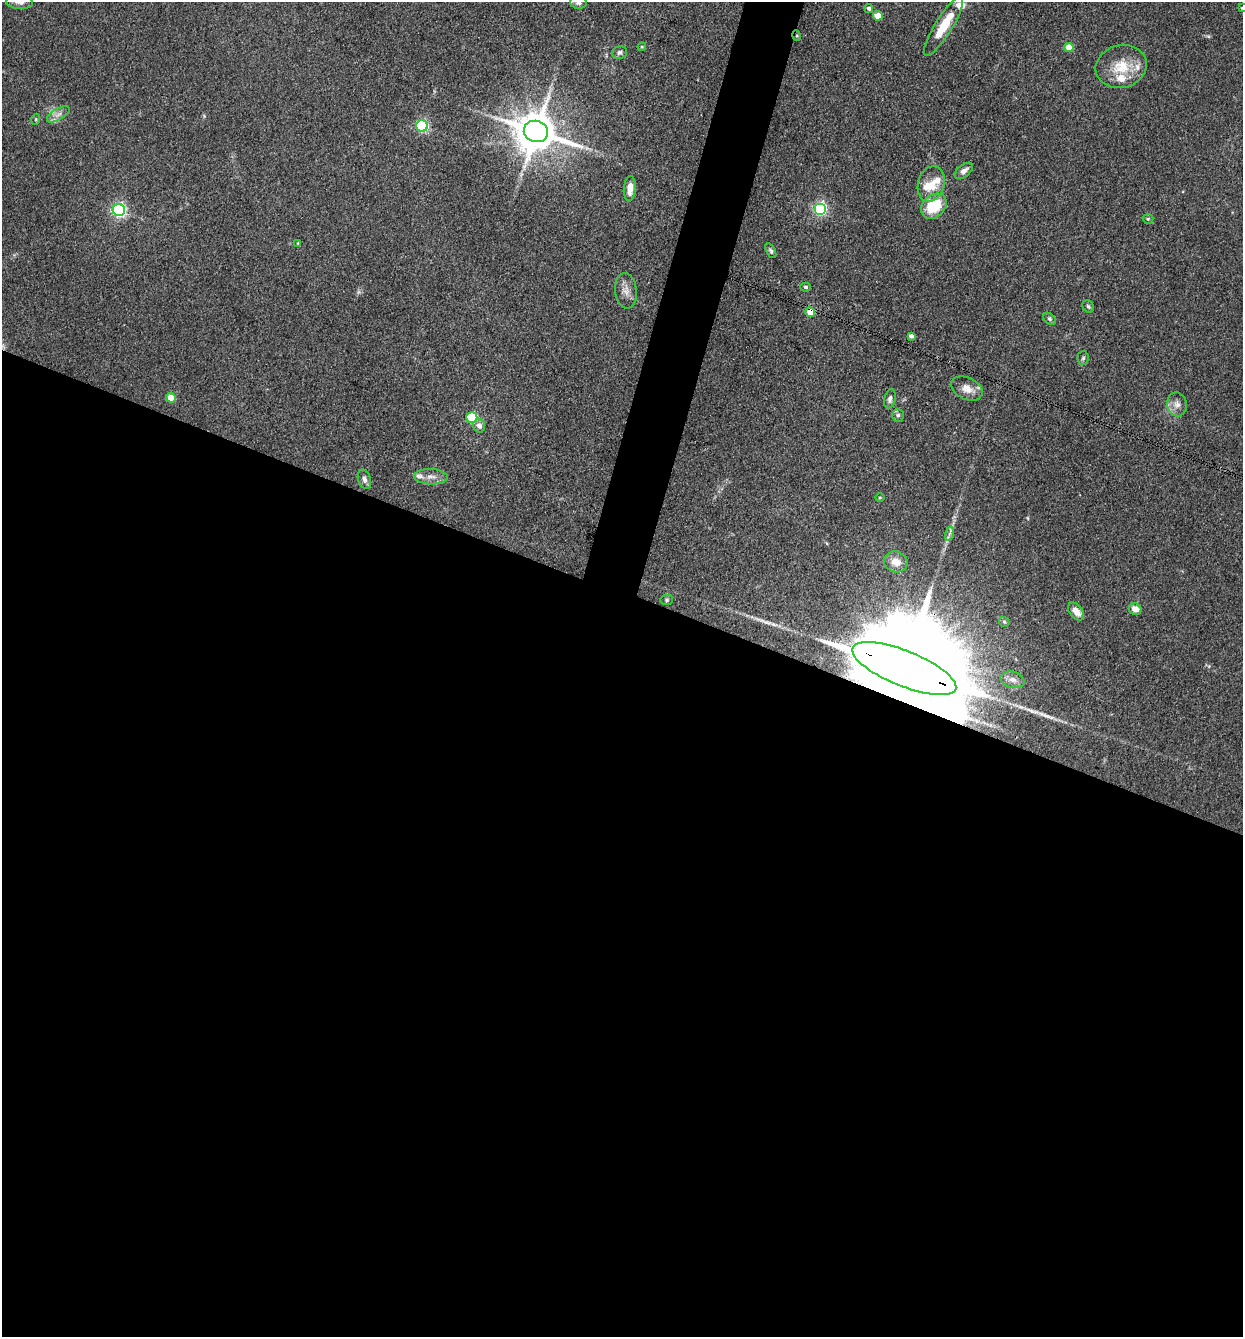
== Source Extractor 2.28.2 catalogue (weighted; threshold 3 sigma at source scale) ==
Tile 14 of 4 x 4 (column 2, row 4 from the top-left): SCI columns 1503-2743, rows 2-1336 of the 5357 x 5342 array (HDU 1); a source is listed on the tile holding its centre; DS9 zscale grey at full resolution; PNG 1245 x 1339 px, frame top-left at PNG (2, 2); each listed source drawn as its Kron ellipse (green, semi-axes under 4 px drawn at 4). Shown black and unused: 58% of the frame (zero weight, under 3 of 4 exposures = <1% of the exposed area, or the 3 px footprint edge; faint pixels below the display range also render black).
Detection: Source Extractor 2.28.2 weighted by HDU 2 'WHT'; one run over the whole footprint, this tile lists its part. Background 0.132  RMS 0.0068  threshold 0.0305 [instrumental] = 3 sigma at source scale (4.5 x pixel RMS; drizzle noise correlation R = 1.50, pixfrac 1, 0.05/0.05 arcsec/px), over >= 5 px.
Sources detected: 58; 1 inside a brighter object's white glare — neither listed nor drawn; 8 inside a brighter listed object's ellipse — not listed separately; the other 49 listed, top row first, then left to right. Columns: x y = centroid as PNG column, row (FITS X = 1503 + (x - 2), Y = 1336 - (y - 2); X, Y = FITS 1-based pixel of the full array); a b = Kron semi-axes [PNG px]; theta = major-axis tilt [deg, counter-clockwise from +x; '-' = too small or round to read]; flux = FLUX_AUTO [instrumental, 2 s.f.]
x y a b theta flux
20 2 13 7 -3 4.1
578 3 8 6 -6 2.3
869 8 4 4 - 1.6
1242 8 4 4 - 0.63
878 16 5 4 - 11
944 26 34 8 58 19
797 36 5 3 - 0.86
642 47 4 4 - 0.7
1069 47 5 4 - 11
620 52 8 6 14 1.8
1121 67 26 21 14 19
58 114 13 5 30 3.3
36 119 5 3 - 0.7
422 126 6 5 - 88
536 131 12 10 -18 2600
964 171 11 6 39 3.3
931 184 18 13 75 9.7
630 189 13 6 86 6.9
934 206 14 11 41 23
820 209 6 6 - 120
119 210 6 6 - 140
1148 219 5 5 - 0.81
298 243 4 2 - 0.5
771 251 8 4 -61 1.4
805 287 5 4 - 1.3
626 291 18 11 -83 5.7
1088 306 7 5 -57 1.2
810 312 5 5 - 15
1049 319 7 5 -42 1.3
911 336 4 4 - 2.4
1083 358 7 5 86 1.3
967 388 17 11 -25 7.2
171 398 5 5 - 15
890 399 10 5 75 2.2
1177 404 12 10 -80 4.6
898 415 6 5 - 1.5
472 418 5 5 - 47
479 426 6 6 - 3.6
431 477 17 7 -3 5
364 479 10 6 -73 2.8
880 498 4 3 - 0.62
949 534 7 4 71 1.6
896 562 12 10 -19 8.4
667 600 6 5 - 1
1135 609 6 5 - 5.4
1076 611 10 6 -51 6.5
1004 622 5 4 - 1.1
904 669 55 17 -22 39000
1012 680 12 8 -17 3.9
Overlapping masked pixels (flux is a lower limit): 3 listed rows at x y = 797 36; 810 312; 904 669
Isophote crosses this tile's border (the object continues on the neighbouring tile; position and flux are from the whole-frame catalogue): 3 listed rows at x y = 20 2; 578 3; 1242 8